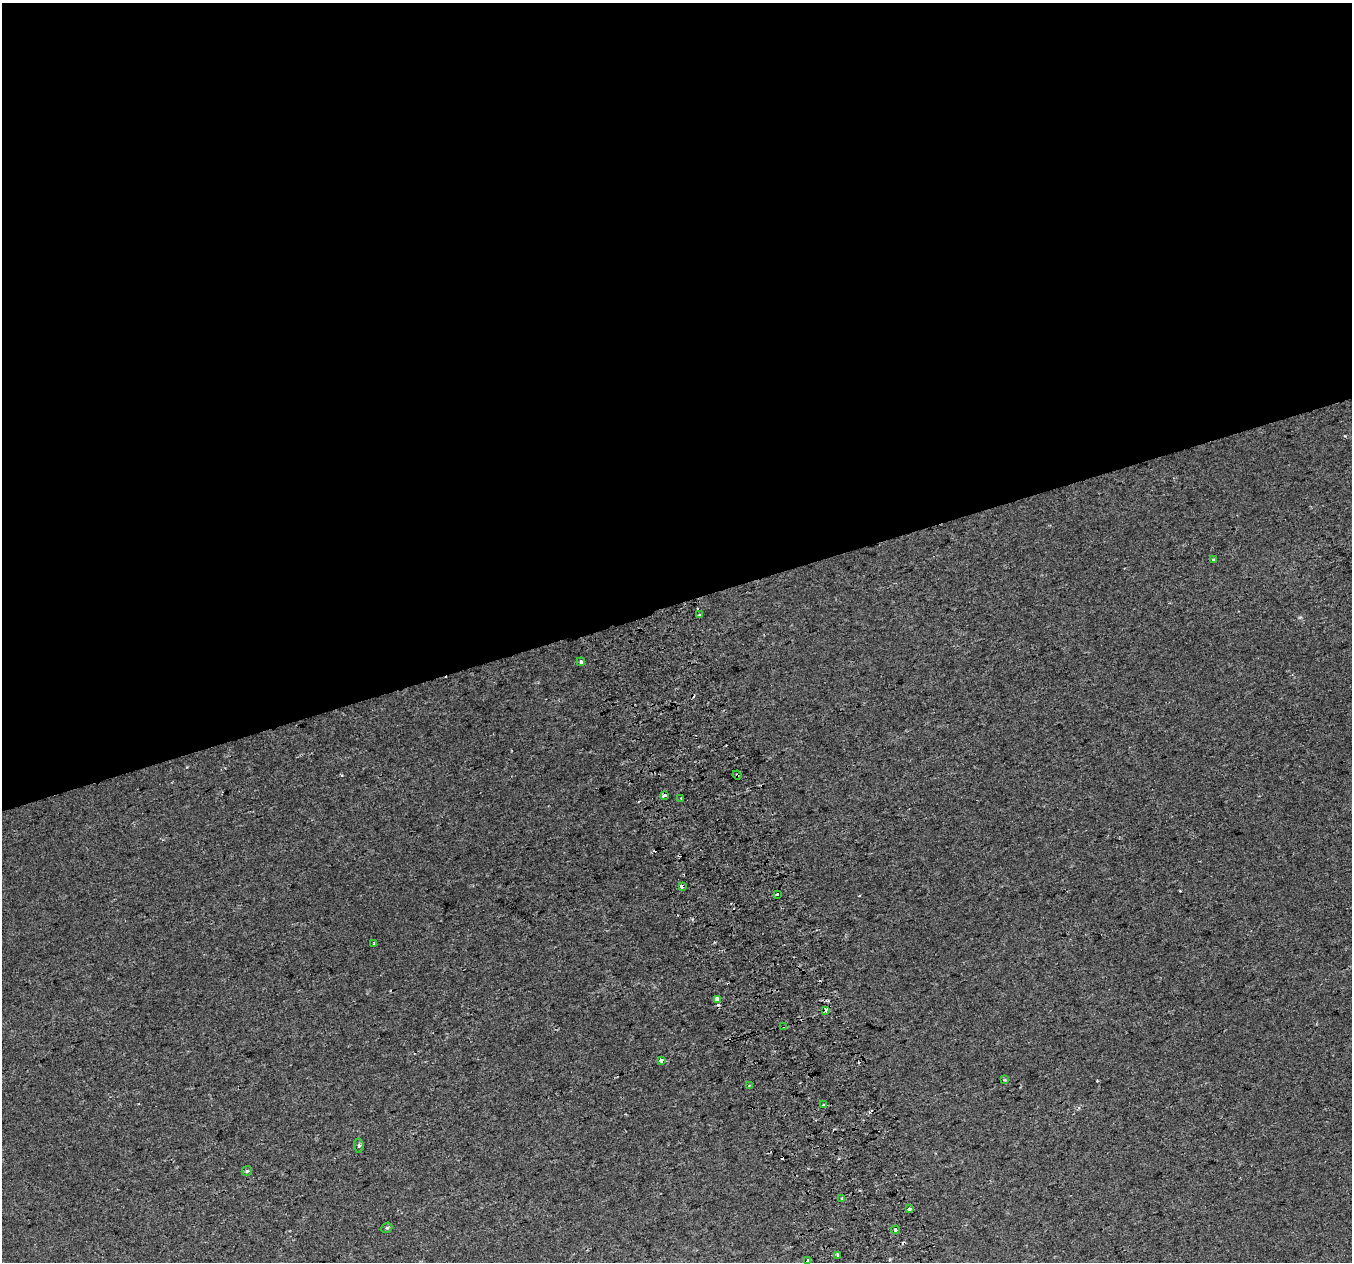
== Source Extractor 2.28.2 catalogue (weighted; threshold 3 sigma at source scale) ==
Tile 2 of 4 x 4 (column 2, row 1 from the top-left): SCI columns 1393-2742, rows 3914-5173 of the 5483 x 5253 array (HDU 1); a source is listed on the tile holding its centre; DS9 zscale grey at full resolution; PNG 1354 x 1264 px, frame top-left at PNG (2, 3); each listed source drawn as its Kron ellipse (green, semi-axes under 4 px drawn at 4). Shown black and unused: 48% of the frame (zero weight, under 2 of 3 exposures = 2% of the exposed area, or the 3 px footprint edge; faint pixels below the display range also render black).
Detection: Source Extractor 2.28.2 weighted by HDU 2 'WHT'; one run over the whole footprint, this tile lists its part. Background 0.00652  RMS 0.006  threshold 0.0272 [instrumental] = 3 sigma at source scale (4.5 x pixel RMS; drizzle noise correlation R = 1.50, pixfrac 1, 0.0396/0.0396 arcsec/px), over >= 5 px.
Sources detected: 31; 7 cosmic-ray / hot-pixel residue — neither listed nor drawn; the other 24 listed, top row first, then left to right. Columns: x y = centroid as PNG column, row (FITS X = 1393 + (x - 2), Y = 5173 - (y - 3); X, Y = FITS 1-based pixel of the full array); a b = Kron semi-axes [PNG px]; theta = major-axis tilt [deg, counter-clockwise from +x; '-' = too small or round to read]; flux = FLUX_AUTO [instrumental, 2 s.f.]
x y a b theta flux
1213 559 3 3 - 1.2
699 615 3 3 - 2.6
581 662 4 3 - 2.8
737 775 5 3 - 0.61
664 796 4 3 - 7.1
681 798 2 2 - 0.7
682 886 4 3 - 6.5
777 894 3 3 - 1.7
374 944 3 2 - 0.84
717 999 4 3 - 14
825 1010 3 3 - 6.2
784 1026 3 3 - 0.88
661 1060 4 3 - 4.1
1005 1080 3 2 - 0.67
749 1086 3 2 - 0.42
824 1105 3 3 - 3.9
359 1146 7 4 -83 1.1
247 1171 5 5 - 0.87
842 1198 3 3 - 1.2
909 1209 4 3 - 1.2
387 1228 6 5 - 0.85
895 1230 4 3 - 3.7
838 1256 4 2 - 0.75
808 1261 4 3 - 3.1
Overlapping masked pixels (flux is a lower limit): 4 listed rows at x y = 737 775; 664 796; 682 886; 784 1026